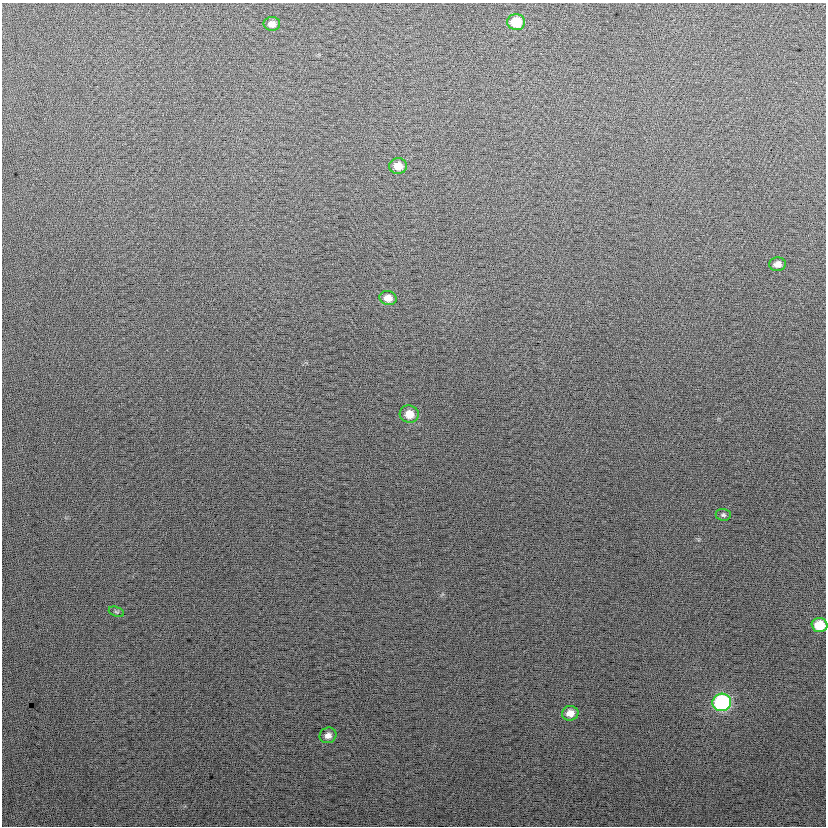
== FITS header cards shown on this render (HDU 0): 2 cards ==
NAXIS1  =                  824
NAXIS2  =                  824

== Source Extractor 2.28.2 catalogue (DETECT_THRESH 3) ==
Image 824 x 824 px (HDU 0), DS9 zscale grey, 1 PNG px = 1 image px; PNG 828 x 828 px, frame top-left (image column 1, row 824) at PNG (2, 3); each listed source drawn as its Kron ellipse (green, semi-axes under 4 px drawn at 4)
Background 24.2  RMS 14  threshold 42.4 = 3 sigma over >= 5 px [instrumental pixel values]
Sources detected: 12; all 12 listed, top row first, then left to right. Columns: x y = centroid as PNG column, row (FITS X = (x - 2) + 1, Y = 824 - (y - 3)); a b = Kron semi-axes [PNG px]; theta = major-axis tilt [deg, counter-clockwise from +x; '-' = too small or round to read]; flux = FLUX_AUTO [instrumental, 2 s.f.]
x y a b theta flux
516 22 9 8 - 29000
272 24 8 7 - 6300
398 166 9 8 - 13000
777 264 8 6 2 6000
388 298 8 7 - 9100
409 414 9 8 - 12000
723 515 7 6 - 2100
116 612 8 4 -20 1600
820 625 8 7 - 25000
722 702 9 9 - 130000
570 713 8 7 - 9100
328 735 8 7 - 5600
At the frame edge (FLAGS 8, measured only in part): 1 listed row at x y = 820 625